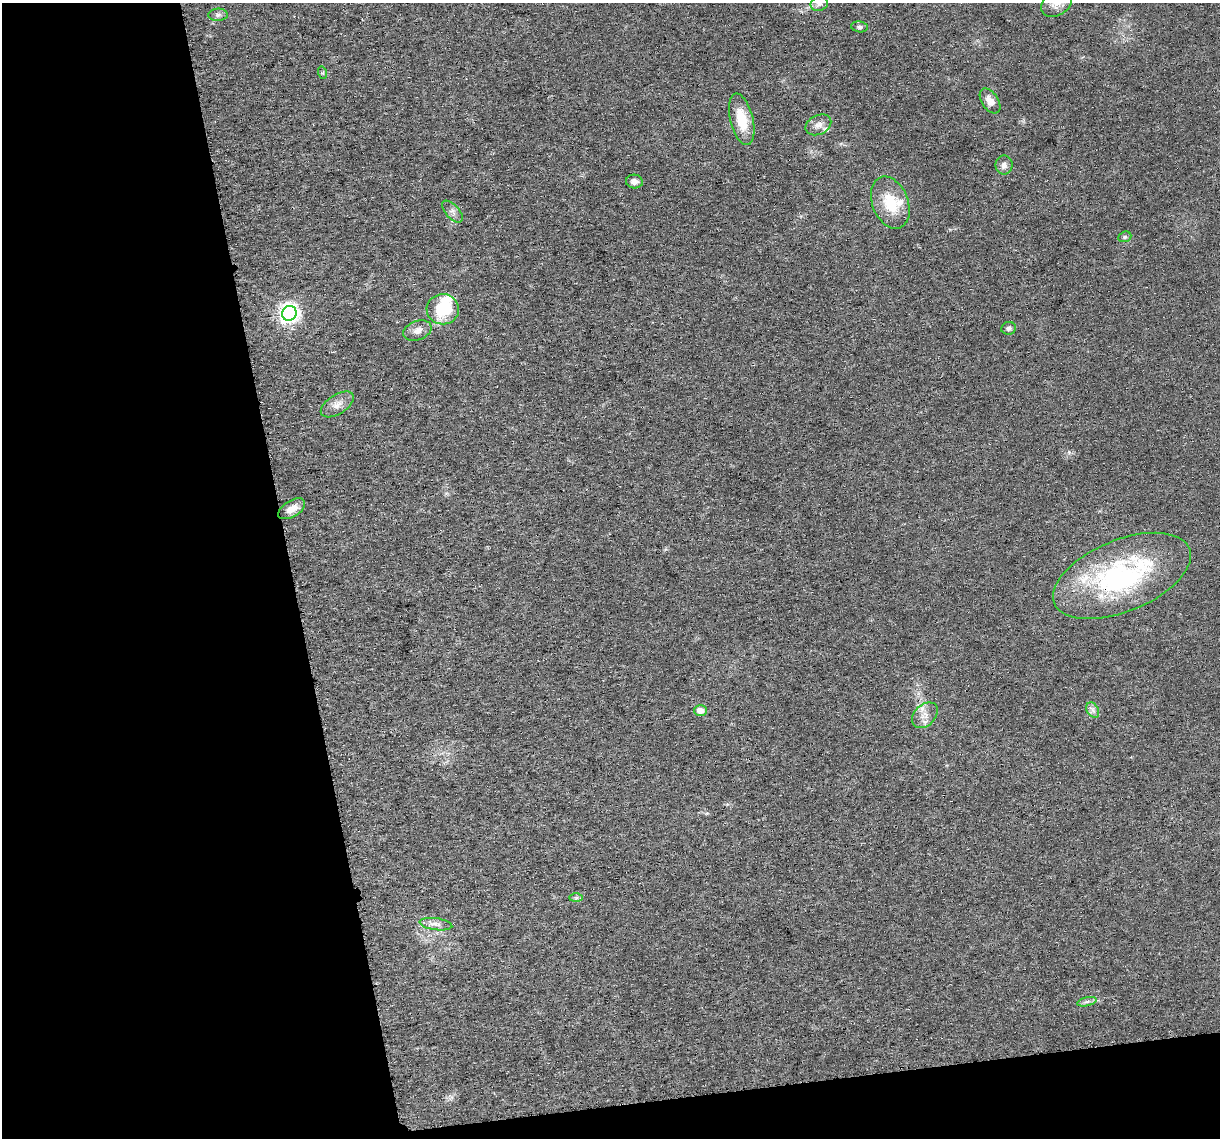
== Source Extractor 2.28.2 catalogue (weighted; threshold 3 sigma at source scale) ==
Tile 3 of 2 x 2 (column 1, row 2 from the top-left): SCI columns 7-1224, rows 43-1178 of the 2445 x 2342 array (HDU 1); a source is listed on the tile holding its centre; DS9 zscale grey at full resolution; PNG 1222 x 1140 px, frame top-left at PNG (2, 3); each listed source drawn as its Kron ellipse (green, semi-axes under 4 px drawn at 4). Shown black and unused: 27% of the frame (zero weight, under 3 of 6 exposures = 1% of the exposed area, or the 3 px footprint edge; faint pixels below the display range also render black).
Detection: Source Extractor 2.28.2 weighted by HDU 2 'WHT'; one run over the whole footprint, this tile lists its part. Background 0.0272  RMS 0.0045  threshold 0.0185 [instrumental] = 3 sigma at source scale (4.09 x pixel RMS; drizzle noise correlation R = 1.36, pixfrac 0.8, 0.0396/0.0396 arcsec/px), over >= 5 px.
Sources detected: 29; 1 inside a brighter object's white glare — neither listed nor drawn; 2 inside a brighter listed object's ellipse — not listed separately; the other 26 listed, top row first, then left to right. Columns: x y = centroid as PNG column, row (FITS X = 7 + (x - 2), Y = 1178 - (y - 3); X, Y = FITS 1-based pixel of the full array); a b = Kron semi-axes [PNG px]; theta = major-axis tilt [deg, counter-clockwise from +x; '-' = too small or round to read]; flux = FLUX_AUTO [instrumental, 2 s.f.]
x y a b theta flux
1056 3 16 12 31 4.3
819 4 9 7 18 1.5
218 15 9 6 2 1.3
859 27 8 5 -9 1
323 73 6 4 -72 0.56
990 101 14 8 -56 3.4
742 119 26 11 -76 11
818 125 13 9 26 2.8
1004 165 9 8 - 2
634 182 8 7 - 1.9
890 203 27 18 -69 14
452 212 13 7 -48 2
1125 237 7 5 22 0.78
443 309 16 15 - 18
289 313 7 7 - 200
1009 328 7 6 - 1.1
417 330 14 9 20 2.9
337 404 19 9 33 3.7
292 509 15 8 31 4.4
1122 576 73 36 22 76
1093 710 8 5 -60 1.5
700 711 6 5 - 3.5
925 715 15 10 45 3.9
576 898 7 4 0 0.88
436 924 16 6 -7 2.4
1087 1002 10 4 14 1.2
Overlapping masked pixels (flux is a lower limit): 1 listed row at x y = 1122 576
Isophote crosses this tile's border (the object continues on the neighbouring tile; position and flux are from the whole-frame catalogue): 2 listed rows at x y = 1056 3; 819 4